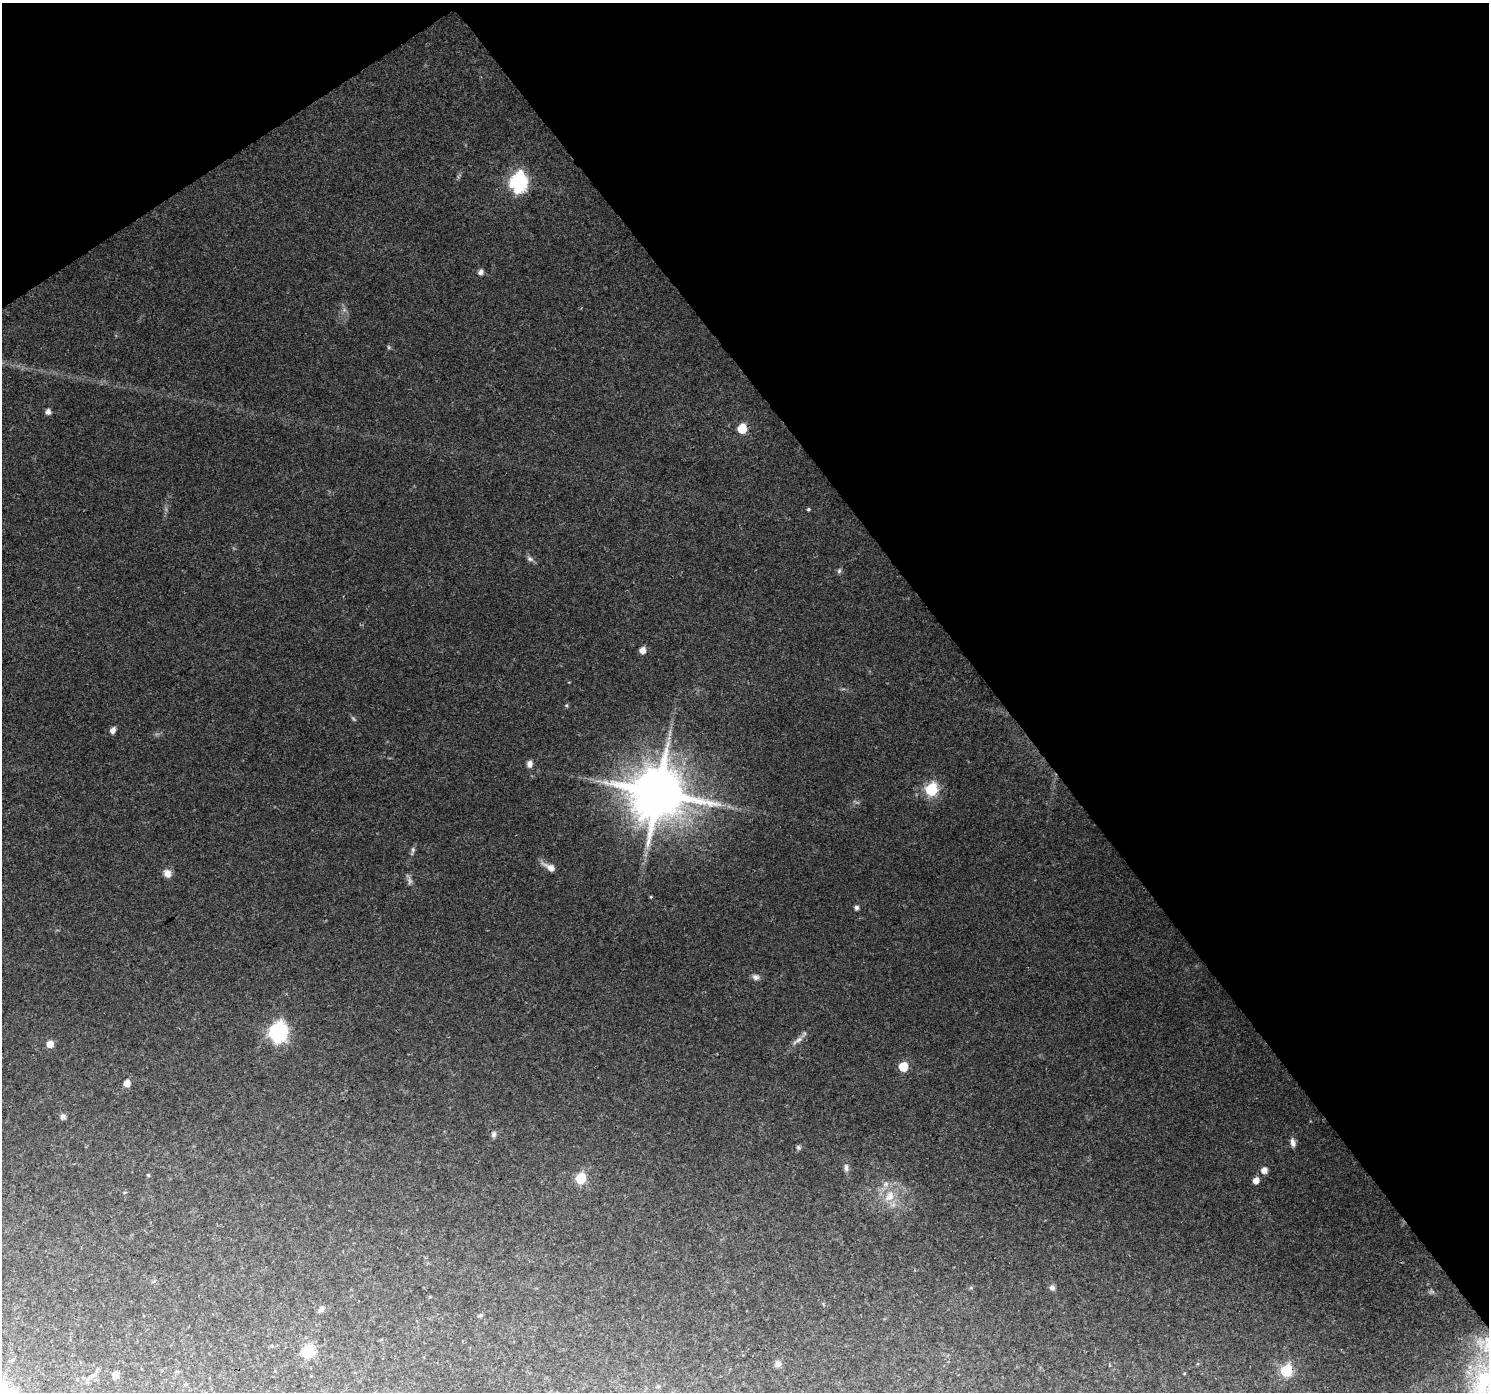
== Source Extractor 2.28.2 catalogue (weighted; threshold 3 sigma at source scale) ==
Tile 3 of 4 x 4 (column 3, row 1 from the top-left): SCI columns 2974-4460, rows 4299-5688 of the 5950 x 5879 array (HDU 1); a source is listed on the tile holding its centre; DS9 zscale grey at full resolution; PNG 1491 x 1394 px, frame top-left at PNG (2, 3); no overlay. Shown black and unused: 37% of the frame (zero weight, under 2 of 3 exposures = <1% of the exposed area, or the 3 px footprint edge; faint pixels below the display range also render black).
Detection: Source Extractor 2.28.2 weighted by HDU 2 'WHT'; one run over the whole footprint, this tile lists its part. Background 0.0765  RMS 0.0081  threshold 0.0363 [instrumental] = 3 sigma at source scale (4.5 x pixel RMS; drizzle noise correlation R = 1.50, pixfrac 1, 0.0396/0.0396 arcsec/px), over >= 5 px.
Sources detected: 53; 2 too faint to see at this stretch — not listed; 1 inside a brighter listed object's ellipse — not listed separately; the other 50 listed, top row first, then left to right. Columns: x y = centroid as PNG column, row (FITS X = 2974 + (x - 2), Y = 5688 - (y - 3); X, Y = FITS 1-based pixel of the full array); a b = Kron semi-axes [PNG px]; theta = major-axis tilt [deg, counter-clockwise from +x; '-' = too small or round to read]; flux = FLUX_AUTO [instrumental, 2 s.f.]
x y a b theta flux
518 183 8 7 - 260
481 272 5 5 - 3.7
389 347 6 4 -89 1
48 412 5 5 - 3.9
742 428 6 6 - 28
808 509 4 4 - 1.1
529 559 8 6 -41 2.2
839 571 7 5 87 1.6
643 650 5 5 - 7.2
566 705 5 5 - 1.1
113 730 7 5 56 3.9
670 734 10 3 69 2.2
530 764 9 6 84 3.4
931 789 6 6 - 86
658 793 15 14 - 5300
413 850 8 6 89 1.8
550 867 17 7 -29 5.9
167 873 10 8 -66 5.5
410 881 10 6 86 2.7
651 897 4 3 - 0.78
856 908 4 4 - 2.8
756 977 9 7 -17 2.9
278 1032 8 7 - 290
798 1040 17 5 34 4.1
50 1044 5 5 - 10
903 1067 6 5 - 29
127 1083 5 5 - 8.5
63 1117 7 7 - 2.3
493 1134 8 6 74 2.2
1293 1143 10 6 -78 3.7
798 1147 6 5 - 1.5
846 1168 10 5 -81 2.7
1264 1170 6 5 - 5.7
148 1175 5 4 - 0.83
581 1178 6 6 - 53
1256 1181 5 5 - 6.3
886 1184 7 6 - 2.4
889 1196 15 11 59 11
154 1281 5 4 - 1.1
971 1288 5 3 - 0.86
1052 1288 7 6 - 2.7
320 1309 8 5 40 2.1
481 1315 6 4 71 1.1
308 1351 6 6 - 69
13 1359 6 3 19 1.1
778 1364 8 8 - 3
1286 1371 6 6 - 74
94 1375 8 5 27 2.1
115 1375 6 5 - 5.1
1482 1388 51 17 69 58
Isophote crosses this tile's border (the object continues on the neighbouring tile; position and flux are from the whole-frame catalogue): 1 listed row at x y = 1482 1388